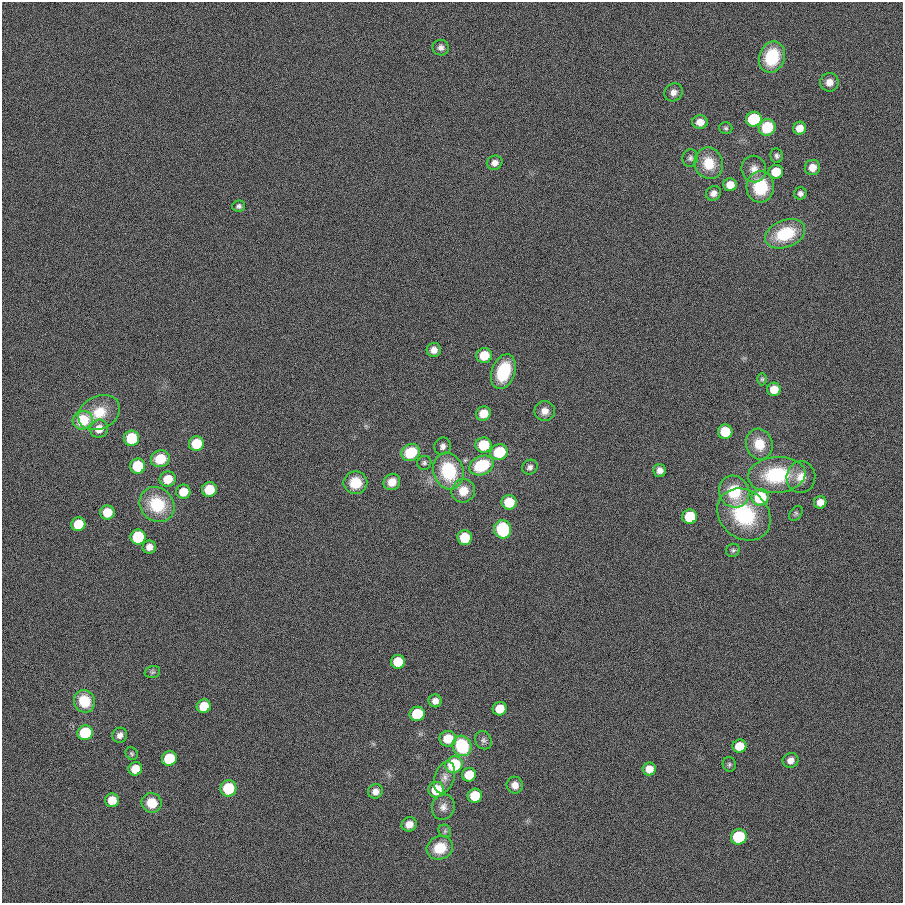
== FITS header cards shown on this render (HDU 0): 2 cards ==
NAXIS1  =                  901
NAXIS2  =                  901

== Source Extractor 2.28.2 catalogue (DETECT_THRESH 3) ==
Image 901 x 901 px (HDU 0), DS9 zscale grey, 1 PNG px = 1 image px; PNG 905 x 905 px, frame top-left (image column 1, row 901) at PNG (2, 2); each listed source drawn as its Kron ellipse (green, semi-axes under 4 px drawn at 4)
Background 0.00115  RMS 0.099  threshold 0.297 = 3 sigma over >= 5 px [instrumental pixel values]
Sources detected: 104; all 104 listed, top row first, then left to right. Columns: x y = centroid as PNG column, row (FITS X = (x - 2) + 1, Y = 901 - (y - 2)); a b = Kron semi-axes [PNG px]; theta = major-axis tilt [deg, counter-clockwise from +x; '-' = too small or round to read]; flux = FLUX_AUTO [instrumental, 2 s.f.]
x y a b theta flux
441 48 8 8 - 29
772 57 16 12 69 300
829 82 9 9 - 51
673 92 9 8 - 40
754 119 8 7 - 570
700 122 8 7 - 55
767 127 8 8 - 250
726 128 7 6 - 13
800 128 6 6 - 66
777 156 7 6 - 19
690 158 9 7 81 21
495 163 8 7 - 37
709 163 16 14 -71 170
812 167 8 7 - 62
754 169 13 12 - 59
776 172 7 7 - 150
730 185 7 6 - 72
760 187 15 14 - 290
713 193 8 6 38 33
800 193 6 6 - 23
239 206 6 5 - 17
785 234 21 13 22 320
434 350 7 7 - 44
484 355 8 7 - 160
503 372 18 11 71 300
762 379 6 5 - 11
774 389 7 6 - 100
545 411 10 10 - 50
99 413 21 16 27 180
483 414 7 7 - 97
83 420 10 9 - 290
99 429 9 8 - 93
725 432 7 7 - 210
131 438 8 7 - 250
196 444 7 7 - 230
759 444 15 13 -75 140
483 445 8 7 - 230
443 446 9 8 - 26
499 452 9 7 23 310
411 453 9 8 - 250
160 459 9 8 - 170
424 463 7 7 - 16
482 465 13 9 25 360
138 466 7 7 - 280
530 467 8 7 - 25
660 470 6 6 - 38
448 471 18 15 -74 380
777 475 29 18 5 460
801 477 16 14 84 92
168 479 8 7 - 120
392 482 9 8 - 72
355 483 12 11 - 150
209 490 7 7 - 190
463 491 12 11 - 110
183 492 7 7 - 120
734 492 16 15 - 240
760 497 8 8 - 360
509 502 7 7 - 180
820 502 6 6 - 60
157 504 18 16 -45 300
107 512 7 7 - 130
796 513 8 5 53 13
744 515 29 24 -41 500
690 517 7 7 - 370
78 524 7 7 - 180
503 529 9 8 - 460
138 537 7 7 - 510
465 538 7 7 - 200
149 547 6 6 - 45
733 550 7 6 - 16
398 662 7 7 - 190
152 672 8 6 15 15
84 701 11 10 - 210
435 701 6 6 - 42
204 706 7 6 - 160
500 709 7 6 - 150
417 714 7 7 - 350
85 733 7 7 - 450
120 735 8 7 - 31
448 739 8 8 - 160
483 740 9 8 - 24
462 746 10 9 - 430
739 746 7 6 - 140
132 754 6 5 - 12
169 759 7 7 - 380
790 760 8 7 - 42
729 764 7 6 - 14
454 765 9 8 - 440
135 769 7 6 - 120
649 769 6 6 - 75
469 775 7 7 - 140
444 777 16 10 71 53
515 785 8 8 - 48
228 788 8 8 - 260
436 790 8 7 - 240
375 791 7 7 - 41
475 796 7 7 - 240
112 800 7 7 - 110
152 803 10 9 - 140
443 807 13 11 70 51
409 824 7 7 - 59
445 831 7 6 - 14
739 837 8 7 - 470
440 848 13 11 23 180